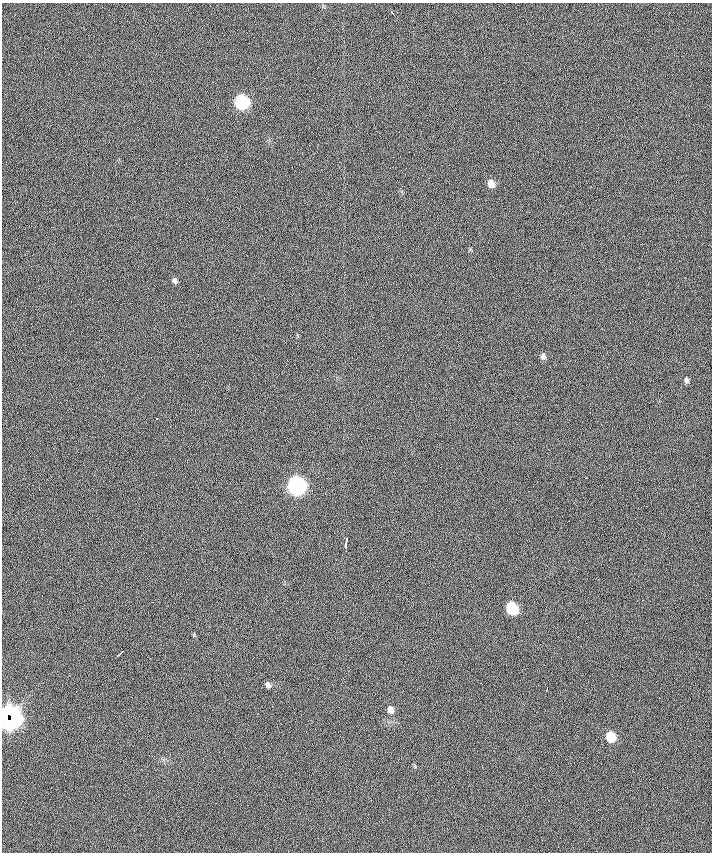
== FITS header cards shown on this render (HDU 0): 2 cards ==
NAXIS1  =                  710 /
NAXIS2  =                  850 /

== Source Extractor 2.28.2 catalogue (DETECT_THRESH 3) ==
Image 710 x 850 px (HDU 0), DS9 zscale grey, 1 PNG px = 1 image px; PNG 714 x 854 px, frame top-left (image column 1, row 850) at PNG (2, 3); no overlay
Background 0.4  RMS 17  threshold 51.6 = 3 sigma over >= 5 px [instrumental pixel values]
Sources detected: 18; all 18 listed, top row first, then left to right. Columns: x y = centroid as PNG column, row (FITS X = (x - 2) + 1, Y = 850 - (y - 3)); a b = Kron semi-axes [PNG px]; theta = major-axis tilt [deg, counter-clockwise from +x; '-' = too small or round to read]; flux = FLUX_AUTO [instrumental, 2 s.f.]
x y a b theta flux
392 13 4 2 - 2200
242 102 8 7 - 160000
491 184 7 6 - 11000
174 280 6 5 - 3200
543 356 7 6 - 3900
687 380 7 5 -84 2600
157 418 3 2 - 1300
586 478 3 2 - 1600
296 486 9 8 - 510000
346 543 10 3 84 5500
512 608 8 7 - 79000
120 653 7 2 43 3000
268 685 7 5 -58 4100
547 689 3 2 - 1600
390 710 8 6 -74 7000
6 717 8 4 88 95000
11 718 13 9 79 430000
611 737 7 6 - 35000